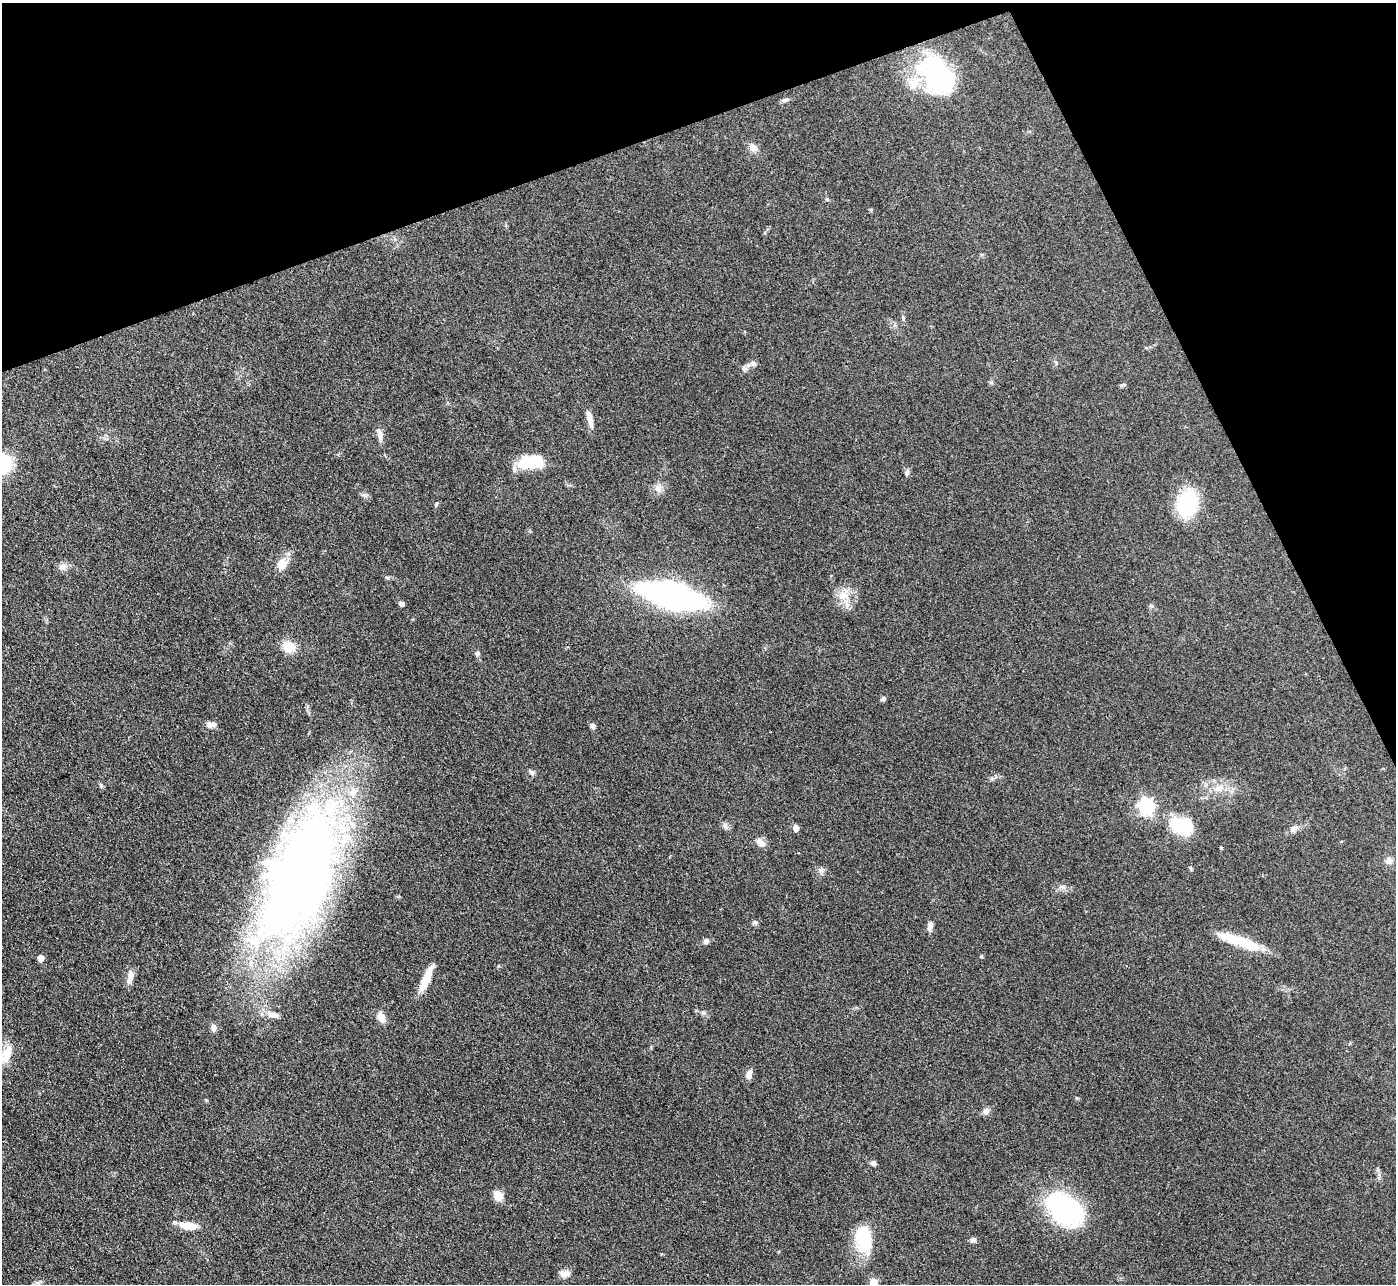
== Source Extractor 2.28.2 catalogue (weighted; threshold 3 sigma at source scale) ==
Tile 3 of 4 x 4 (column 3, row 1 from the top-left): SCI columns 2788-4181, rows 3997-5278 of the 5575 x 5562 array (HDU 1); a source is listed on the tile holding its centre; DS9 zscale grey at full resolution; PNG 1398 x 1286 px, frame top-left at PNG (2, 3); no overlay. Shown black and unused: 19% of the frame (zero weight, under 3 of 4 exposures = <1% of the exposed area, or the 3 px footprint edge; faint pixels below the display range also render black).
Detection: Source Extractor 2.28.2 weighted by HDU 2 'WHT'; one run over the whole footprint, this tile lists its part. Background 0.134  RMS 0.0072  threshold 0.0325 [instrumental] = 3 sigma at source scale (4.5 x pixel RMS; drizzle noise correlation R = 1.50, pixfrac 1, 0.05/0.05 arcsec/px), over >= 5 px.
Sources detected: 67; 1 inside a brighter object's white glare — not listed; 3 inside a brighter listed object's ellipse — not listed separately; the other 63 listed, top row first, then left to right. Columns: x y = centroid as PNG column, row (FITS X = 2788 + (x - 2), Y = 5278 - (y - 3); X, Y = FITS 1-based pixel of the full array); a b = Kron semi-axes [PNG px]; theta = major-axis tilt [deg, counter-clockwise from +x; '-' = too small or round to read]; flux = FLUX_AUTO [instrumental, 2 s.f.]
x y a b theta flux
937 75 49 33 -55 87
785 100 9 5 15 1.9
753 148 10 8 -43 5.2
753 364 9 6 -37 2.3
744 368 9 6 -19 2.2
1122 385 7 4 43 1.1
590 419 22 6 -75 5.4
379 434 17 7 -75 4.3
531 462 25 13 6 32
2 464 18 15 56 44
907 473 9 6 74 2.2
658 488 12 8 55 4.4
1187 503 23 18 79 55
436 504 6 3 55 0.85
282 564 19 13 54 8.9
63 566 12 8 16 4.1
387 577 7 5 -21 1.2
672 595 39 14 -15 360
842 595 15 11 50 8.5
401 604 4 4 - 4.3
289 647 17 14 -25 11
477 653 6 6 - 1.5
883 699 6 5 - 1.7
210 724 10 7 0 5
593 726 8 6 -69 2
532 772 9 6 -31 2
101 785 9 4 -64 1.2
1219 788 13 9 6 6.4
1146 806 7 6 - 190
725 825 8 7 - 2.1
1181 825 27 16 -14 32
796 828 5 4 - 7.5
1293 829 10 8 45 3.3
760 842 15 8 -33 4.7
1221 848 4 4 - 0.75
1389 861 9 8 - 3.6
821 870 8 6 -43 2.1
299 875 154 63 68 680
1063 887 9 4 8 1.8
755 922 8 6 -1 1.5
930 926 13 6 82 3.4
706 941 7 6 - 2.2
1245 943 47 12 -22 25
981 956 4 4 - 0.95
41 958 5 5 - 8
130 976 20 7 81 5.6
425 981 28 9 67 13
703 1013 7 4 -1 1.3
273 1015 19 8 -12 6.5
381 1017 12 8 -64 6.5
214 1028 10 7 -87 3.1
6 1054 26 11 69 12
749 1074 11 6 74 5.4
986 1111 8 7 - 3.7
873 1163 6 6 - 2.2
498 1196 10 9 - 7.9
1064 1209 33 20 -39 140
188 1226 22 8 -7 12
864 1238 24 14 -80 45
973 1240 7 6 - 2.4
565 1273 14 8 -1 4.2
873 1282 5 5 - 16
37 1283 7 5 0 1.8
Overlapping masked pixels (flux is a lower limit): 1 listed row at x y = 299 875
Isophote crosses this tile's border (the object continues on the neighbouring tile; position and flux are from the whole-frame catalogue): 2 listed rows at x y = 2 464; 873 1282